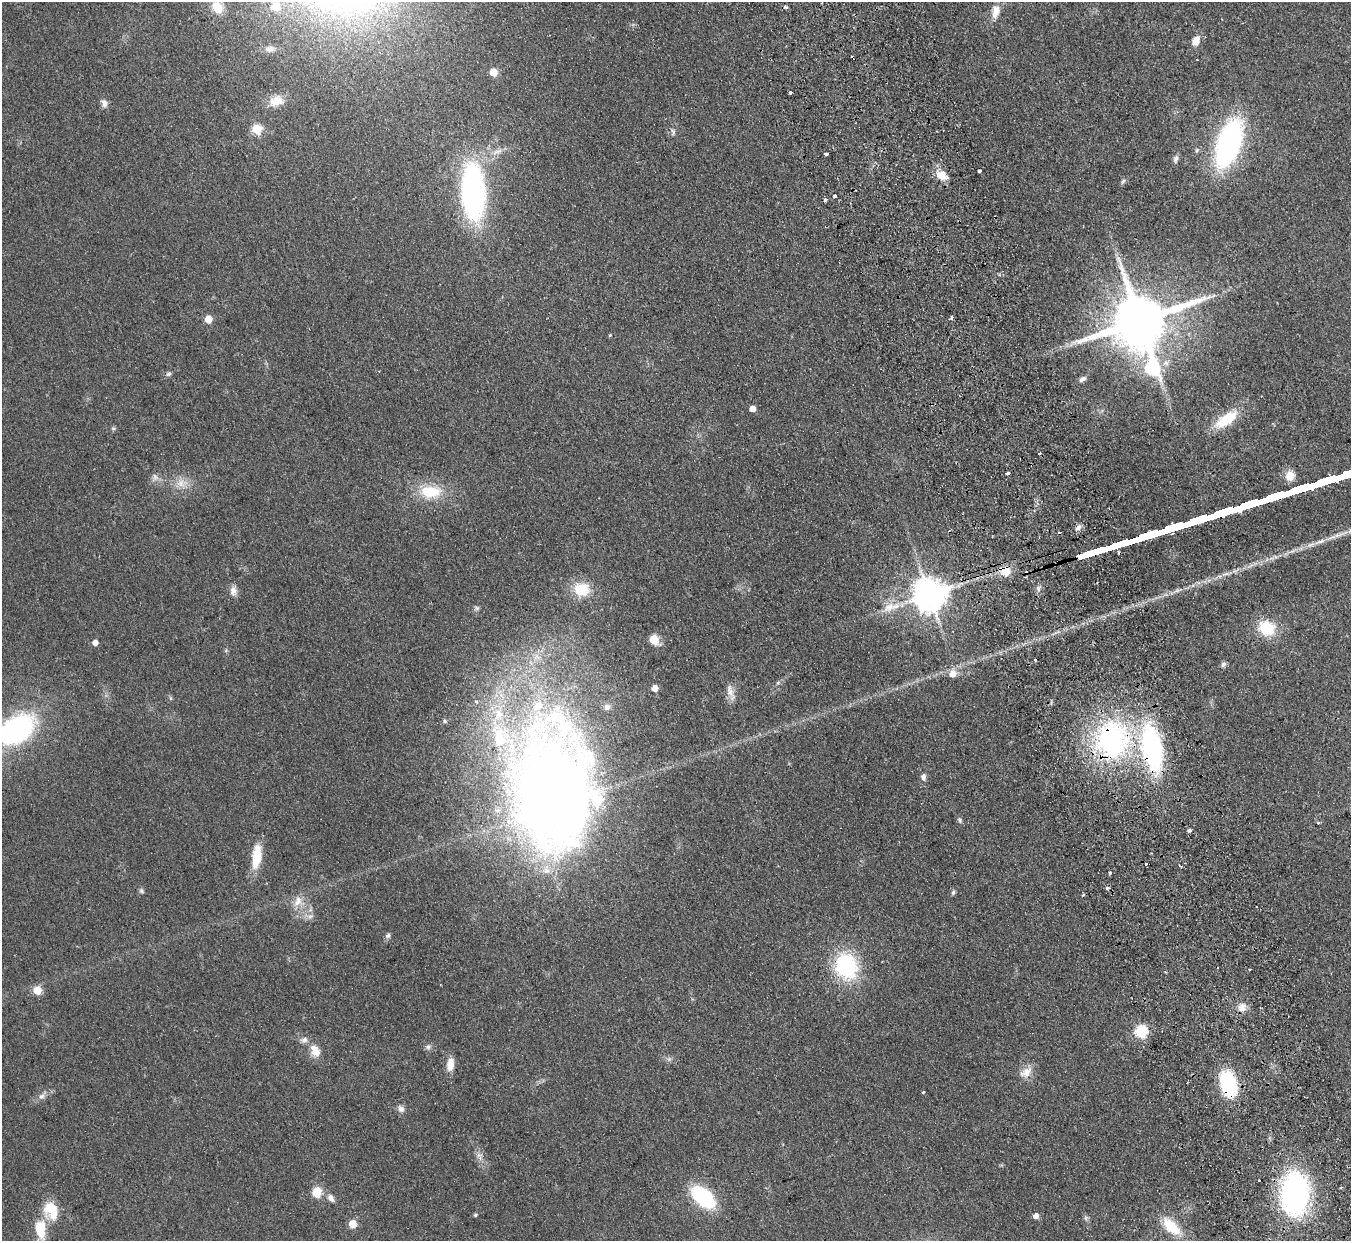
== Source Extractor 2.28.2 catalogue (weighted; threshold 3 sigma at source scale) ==
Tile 6 of 4 x 4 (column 2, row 2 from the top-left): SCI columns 1404-2752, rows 2775-4013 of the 5506 x 5424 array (HDU 1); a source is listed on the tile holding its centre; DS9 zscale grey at full resolution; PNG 1353 x 1243 px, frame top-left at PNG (2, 2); no overlay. Shown black and unused: <1% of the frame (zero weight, under 2 of 3 exposures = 3% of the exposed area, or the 3 px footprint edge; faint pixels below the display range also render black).
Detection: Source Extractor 2.28.2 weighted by HDU 2 'WHT'; one run over the whole footprint, this tile lists its part. Background 0.0678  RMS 0.0077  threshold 0.0345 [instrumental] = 3 sigma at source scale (4.5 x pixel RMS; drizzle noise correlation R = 1.50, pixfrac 1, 0.05/0.05 arcsec/px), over >= 5 px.
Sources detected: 107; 8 cosmic-ray / hot-pixel residue — not listed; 5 inside a brighter listed object's ellipse — not listed separately; the other 94 listed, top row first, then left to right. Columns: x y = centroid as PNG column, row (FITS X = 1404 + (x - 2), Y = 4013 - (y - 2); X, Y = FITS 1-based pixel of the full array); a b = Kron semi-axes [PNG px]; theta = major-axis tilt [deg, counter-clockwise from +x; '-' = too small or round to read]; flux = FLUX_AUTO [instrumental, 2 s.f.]
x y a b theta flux
217 7 14 11 -55 11
276 7 13 11 -28 10
786 7 6 4 -21 1.2
996 11 18 10 79 7.8
1196 41 10 7 65 8.2
270 49 13 9 6 4.4
493 72 5 5 - 13
790 92 3 2 - 1.3
276 101 18 13 16 11
104 103 11 7 -70 3.7
257 129 6 5 - 40
673 132 9 5 -71 1.7
1229 143 39 18 71 190
1197 150 6 5 - 1.3
826 154 4 3 - 5.3
1176 159 10 6 75 2.5
979 171 3 3 - 3
942 175 15 10 -28 9
1123 181 8 5 58 1.6
473 192 37 16 -88 270
834 196 4 3 - 2.8
825 200 3 3 - 2.2
952 318 3 3 - 2.5
208 319 5 5 - 15
1140 321 17 14 21 6000
610 335 4 4 - 0.71
1152 368 11 8 -74 94
168 374 8 6 31 1.6
1082 379 10 6 33 2.7
752 409 5 4 - 7
1226 419 29 12 34 25
113 428 6 4 -19 1
1008 473 4 3 - 7
1290 476 12 11 - 8.3
155 477 10 8 -59 3.4
181 483 13 10 -82 7
431 492 27 16 -2 26
1078 527 8 6 41 3.1
1006 571 11 11 - 11
581 589 23 19 2 19
233 591 12 9 -88 4.6
929 595 10 9 - 1700
889 607 20 11 38 11
476 608 7 5 -21 1.5
1267 628 18 16 -33 26
654 639 6 5 - 31
95 643 5 4 - 5.6
226 650 6 4 48 0.96
1035 659 3 3 - 2.3
1223 664 7 6 - 1.9
953 674 7 6 - 7.5
655 688 5 5 - 8.7
730 692 23 8 -69 5.8
445 721 5 4 - 1.2
16 729 32 21 34 140
1112 740 43 36 -85 160
1152 748 42 18 -80 150
923 777 9 7 -87 2.9
553 790 148 91 -89 930
960 820 7 5 -67 1.7
1189 830 4 4 - 1.9
257 857 27 10 82 20
1110 873 4 4 - 0.87
141 891 7 5 -51 1.5
953 892 6 5 - 1.6
1083 895 3 3 - 1.4
298 901 16 10 62 8.5
310 916 8 6 42 3
388 935 8 6 26 1.9
846 966 22 18 -73 78
1165 972 3 3 - 0.74
37 990 5 5 - 20
1242 1007 13 9 66 5.8
1141 1032 6 6 - 77
428 1047 8 6 1 2.1
315 1051 18 12 -61 9.3
450 1065 15 8 80 8.6
1026 1072 18 11 39 8.3
1228 1084 20 12 -74 81
923 1092 3 3 - 0.87
42 1096 9 7 28 3
401 1109 9 8 - 3.1
479 1155 8 6 84 2.9
317 1192 6 5 - 36
1295 1194 34 21 84 200
703 1197 21 12 -42 75
331 1198 11 7 -54 3.8
51 1210 22 16 -68 20
475 1215 5 4 - 1.2
1036 1216 5 5 - 4.6
1086 1218 8 4 -72 1.5
352 1224 5 5 - 18
1171 1227 26 13 -43 21
40 1230 20 11 -85 23
Overlapping masked pixels (flux is a lower limit): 6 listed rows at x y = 1006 571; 1112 740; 1152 748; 553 790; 1228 1084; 1295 1194
Isophote crosses this tile's border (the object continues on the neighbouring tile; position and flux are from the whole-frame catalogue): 2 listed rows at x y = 16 729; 40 1230